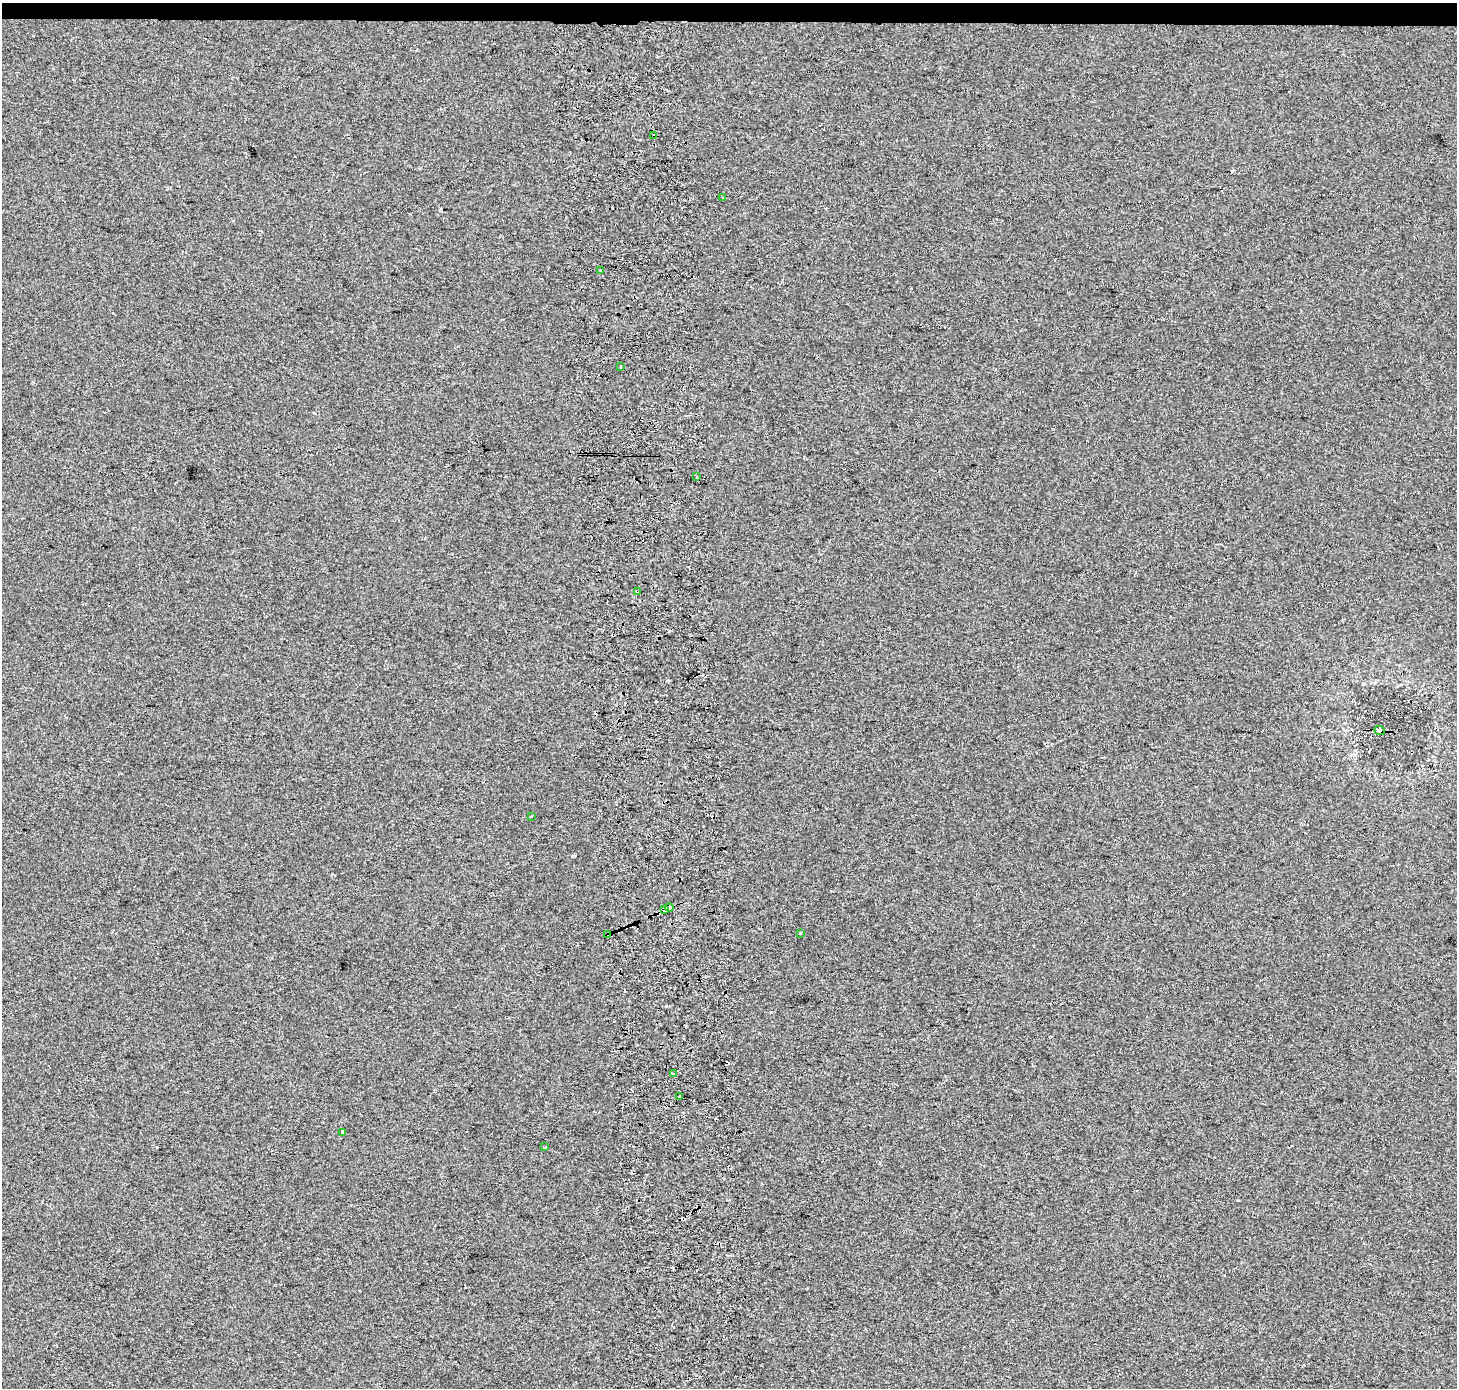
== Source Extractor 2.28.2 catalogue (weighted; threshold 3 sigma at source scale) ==
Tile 2 of 3 x 3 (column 2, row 1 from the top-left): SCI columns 1528-2982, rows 2774-4159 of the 4510 x 4167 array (HDU 1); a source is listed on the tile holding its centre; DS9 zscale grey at full resolution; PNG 1459 x 1390 px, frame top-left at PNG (2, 3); each listed source drawn as its Kron ellipse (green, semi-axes under 4 px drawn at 4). Shown black and unused: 1% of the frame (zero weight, under 2 of 3 exposures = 2% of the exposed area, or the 3 px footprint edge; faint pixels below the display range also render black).
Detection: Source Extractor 2.28.2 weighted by HDU 2 'WHT'; one run over the whole footprint, this tile lists its part. Background 0.00625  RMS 0.0067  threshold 0.0303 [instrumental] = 3 sigma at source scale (4.5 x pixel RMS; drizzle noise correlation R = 1.50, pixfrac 1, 0.0396/0.0396 arcsec/px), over >= 5 px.
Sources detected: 24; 8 cosmic-ray / hot-pixel residue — neither listed nor drawn; the other 16 listed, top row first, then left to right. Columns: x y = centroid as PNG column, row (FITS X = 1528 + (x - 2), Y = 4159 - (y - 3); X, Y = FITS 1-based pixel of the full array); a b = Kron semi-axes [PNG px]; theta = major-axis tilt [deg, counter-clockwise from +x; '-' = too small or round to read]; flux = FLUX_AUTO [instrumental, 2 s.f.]
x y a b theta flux
654 136 4 3 - 3.7
723 197 3 2 - 0.51
600 270 3 2 - 0.97
621 367 3 3 - 2
697 477 3 2 - 1.6
637 591 4 3 - 3.3
1380 730 5 4 - 3.3
531 817 3 2 - 0.58
669 908 4 3 - 20
664 910 4 3 - 29
800 933 3 3 - 1.9
608 935 4 4 - 7.4
674 1074 4 3 - 4.4
680 1096 3 3 - 4.4
342 1132 3 3 - 7.3
545 1147 3 3 - 3.3
Overlapping masked pixels (flux is a lower limit): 6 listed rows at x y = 654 136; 637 591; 1380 730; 669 908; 664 910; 608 935
Unlisted compact peaks at least as high as the median listed source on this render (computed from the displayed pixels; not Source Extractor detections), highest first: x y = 666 1006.